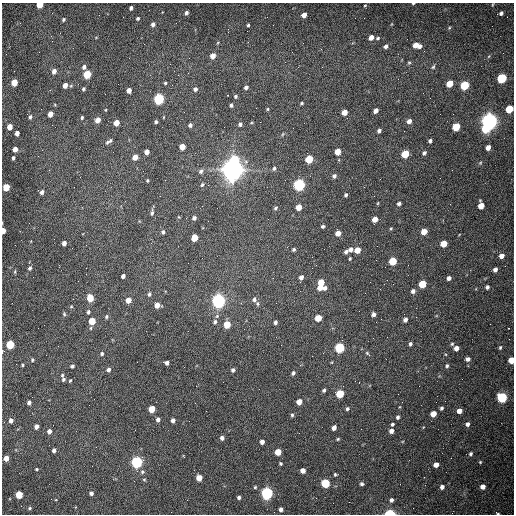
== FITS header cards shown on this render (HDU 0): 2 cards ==
NAXIS1  =                  512 /fastest changing axis
NAXIS2  =                  512 /next to fastest changing axis

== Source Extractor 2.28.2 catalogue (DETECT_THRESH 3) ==
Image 512 x 512 px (HDU 0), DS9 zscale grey, 1 PNG px = 1 image px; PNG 516 x 516 px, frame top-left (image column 1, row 512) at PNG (2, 3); no overlay
Background 1510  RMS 23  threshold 68.4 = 3 sigma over >= 5 px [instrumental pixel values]
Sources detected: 221; all 221 listed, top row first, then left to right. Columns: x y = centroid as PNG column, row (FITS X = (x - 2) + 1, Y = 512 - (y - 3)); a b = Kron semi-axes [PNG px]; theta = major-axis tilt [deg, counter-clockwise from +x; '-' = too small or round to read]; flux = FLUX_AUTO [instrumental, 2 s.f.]
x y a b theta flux
413 3 3 2 - 1.4e+03
39 4 4 4 - 4.5e+04
365 5 3 2 - 1.0e+03
492 5 5 3 - 1.3e+03
131 8 4 3 - 4.0e+03
186 13 4 3 - 4.1e+03
501 13 6 4 23 4.0e+03
304 15 5 4 - 9.8e+03
138 18 4 3 - 2.6e+03
63 20 5 4 - 2.5e+03
153 24 5 4 - 4.7e+03
248 25 3 3 - 1.9e+03
449 28 5 4 - 1.7e+03
51 36 3 2 - 1.6e+03
371 37 5 4 - 1.1e+04
378 38 5 3 - 2.0e+03
416 45 8 5 -14 1.9e+04
386 46 5 4 - 4.2e+03
321 49 2 2 - 8.7e+02
213 56 5 4 - 1.3e+04
409 63 5 4 - 1.9e+03
84 67 5 5 - 4.6e+03
433 67 6 5 - 2.5e+03
54 71 5 4 - 8.2e+03
87 74 5 4 - 6.4e+04
502 78 6 5 - 1.4e+05
14 82 5 4 - 3.1e+04
165 83 4 4 - 1.9e+03
449 83 5 4 - 3.3e+04
65 85 4 4 - 1.0e+04
465 85 5 5 - 9.6e+04
246 87 4 4 - 4.0e+03
83 89 4 3 - 2.6e+03
195 89 5 4 - 4.5e+03
129 90 4 4 - 9.9e+03
105 94 2 2 - 7.3e+02
228 95 2 2 - 8.4e+02
236 96 4 4 - 2.6e+03
159 99 5 5 - 2.6e+05
302 103 5 4 - 2.0e+03
231 105 4 4 - 2.9e+03
267 109 4 4 - 1.6e+03
509 109 5 5 - 5.1e+04
376 110 5 4 - 7.6e+03
344 112 5 4 - 1.6e+04
50 114 5 4 - 1.7e+04
30 117 5 4 - 2.9e+03
82 117 4 3 - 2.0e+03
164 117 4 2 - 1.0e+03
98 120 5 4 - 1.6e+04
409 121 5 4 - 7.4e+03
489 121 6 6 - 1.1e+06
156 122 4 3 - 2.4e+03
116 123 5 4 - 2.0e+04
240 124 4 4 - 3.9e+03
190 125 5 4 - 3.8e+03
10 127 5 4 - 1.9e+04
456 127 5 5 - 5.5e+04
293 128 2 2 - 6.6e+02
486 129 5 5 - 4.4e+04
379 131 4 4 - 4.4e+03
17 133 4 4 - 8.9e+03
283 134 6 3 70 1.6e+03
110 140 7 4 49 2.5e+03
430 141 4 3 - 3.6e+03
107 142 7 4 58 2.8e+03
182 147 5 4 - 2.5e+04
488 148 5 4 - 8.4e+03
15 149 4 4 - 1.1e+04
147 152 5 4 - 9.8e+03
338 152 5 4 - 2.3e+04
424 153 5 4 - 3.4e+03
405 154 5 5 - 6.1e+04
135 157 5 4 - 1.5e+04
13 158 4 3 - 3.2e+03
309 159 5 4 - 6.9e+04
235 160 6 6 - 5.5e+04
480 163 5 4 - 1.8e+03
274 168 6 4 86 2.9e+03
233 169 8 7 - 2.2e+06
201 171 6 5 - 3.9e+03
334 176 5 5 - 4.2e+03
147 180 3 2 - 1.5e+03
202 185 6 4 70 2.4e+03
299 185 5 5 - 3.5e+05
6 187 5 4 - 4.4e+04
42 192 5 4 - 4.8e+03
346 195 4 3 - 2.7e+03
378 203 5 3 - 1.3e+03
399 203 4 4 - 3.8e+03
481 205 6 5 - 2.1e+04
299 207 5 4 - 2.3e+04
275 208 6 4 30 2.4e+03
152 213 9 5 81 3.4e+03
179 217 4 2 - 1.1e+03
194 218 4 4 - 4.2e+03
375 219 5 4 - 1.4e+04
323 226 4 3 - 2.9e+03
391 229 4 4 - 1.7e+03
3 231 4 3 - 2.0e+04
163 232 4 4 - 3.0e+03
424 232 5 4 - 1.9e+04
338 233 5 4 - 1.3e+04
194 238 5 4 - 3.5e+04
64 243 4 4 - 7.8e+03
444 244 5 5 - 2.7e+04
294 249 4 3 - 2.7e+03
351 249 5 4 - 7.0e+03
357 250 5 4 - 2.2e+04
346 252 5 4 - 4.6e+03
501 256 5 4 - 9.8e+03
350 259 3 3 - 1.8e+03
393 261 5 5 - 6.7e+04
30 268 5 4 - 3.3e+03
495 269 4 4 - 6.4e+03
15 272 6 3 90 1.6e+03
123 276 4 4 - 5.6e+03
301 277 5 4 - 6.5e+03
449 278 4 4 - 5.5e+03
321 282 5 4 - 2.6e+04
422 284 5 5 - 4.9e+04
320 287 5 4 - 1.4e+04
487 287 4 4 - 3.9e+03
325 288 5 5 - 4.7e+03
413 291 5 4 - 5.4e+03
149 294 5 4 - 3.0e+03
90 298 5 4 - 4.5e+04
254 299 6 5 - 4.1e+03
128 300 5 4 - 1.6e+04
218 301 6 5 - 7.1e+05
276 303 2 2 - 9.4e+02
257 304 7 5 -87 2.7e+03
157 305 5 4 - 1.3e+04
71 307 5 3 - 1.6e+03
88 312 5 4 - 2.9e+03
64 314 6 5 - 2.2e+03
373 314 4 4 - 4.8e+03
106 317 5 4 - 2.7e+03
318 318 5 5 - 2.9e+04
381 319 2 2 - 8.6e+02
405 320 4 4 - 5.7e+03
92 321 5 4 - 4.1e+04
215 322 6 5 - 4.1e+03
275 322 4 3 - 4.2e+03
227 324 5 5 - 3.8e+04
509 328 3 2 - 2.1e+03
10 344 5 4 - 8.2e+04
410 344 4 3 - 3.1e+03
452 344 4 4 - 2.1e+03
339 348 5 5 - 1.7e+05
456 348 4 4 - 8.8e+03
500 348 6 4 72 2.3e+03
3 351 5 3 - 1.8e+03
367 353 8 3 -45 2.4e+03
102 354 5 4 - 2.7e+03
468 359 5 4 - 5.3e+03
32 360 5 4 - 1.9e+03
511 360 5 4 - 2.9e+04
167 363 4 4 - 5.3e+03
23 365 3 3 - 1.6e+03
72 366 4 3 - 3.6e+03
447 366 5 4 - 2.7e+03
108 370 4 4 - 5.9e+03
233 370 4 3 - 3.7e+03
293 373 5 4 - 3.6e+03
62 375 5 3 - 2.3e+03
63 379 5 4 - 2.7e+03
70 380 5 3 - 1.4e+03
324 390 4 3 - 2.8e+03
340 394 5 5 - 6.7e+04
502 397 5 5 - 1.6e+05
29 402 4 3 - 4.3e+03
299 402 5 4 - 1.6e+04
441 408 4 3 - 3.0e+03
152 409 5 4 - 3.4e+04
347 409 5 5 - 2.8e+03
459 411 4 4 - 1.1e+04
433 414 5 4 - 1.9e+04
292 415 5 4 - 2.3e+03
398 417 4 4 - 3.3e+03
158 419 4 4 - 4.3e+03
173 420 4 4 - 6.3e+03
11 421 4 4 - 5.9e+03
392 424 4 3 - 2.7e+03
467 424 5 4 - 4.9e+03
36 426 4 4 - 7.2e+03
334 428 5 4 - 7.0e+03
49 431 5 4 - 6.4e+03
391 431 5 4 - 6.7e+03
222 438 4 4 - 5.3e+03
338 439 4 3 - 1.8e+03
262 442 4 4 - 7.5e+03
54 450 4 3 - 4.9e+03
278 452 5 4 - 3.1e+04
471 454 5 4 - 2.8e+03
6 458 4 4 - 1.4e+04
137 462 5 5 - 3.5e+05
480 462 3 3 - 1.5e+03
280 463 3 3 - 2.2e+03
436 465 5 4 - 1.2e+04
37 469 4 3 - 1.5e+03
303 470 4 4 - 1.0e+04
142 472 6 6 - 3.0e+03
335 474 3 3 - 2.1e+03
199 478 5 4 - 2.3e+04
144 479 5 3 - 1.4e+03
325 483 5 5 - 1.0e+05
362 484 5 4 - 2.8e+03
255 487 4 4 - 1.7e+03
442 487 4 4 - 5.8e+03
483 487 4 4 - 1.0e+04
91 493 4 4 - 5.6e+03
267 493 5 5 - 4.3e+05
19 495 5 4 - 4.8e+04
239 497 4 3 - 3.5e+03
316 498 2 2 - 3.4e+03
391 500 5 5 - 4.2e+03
30 508 5 4 - 2.2e+03
281 509 4 4 - 6.0e+03
390 513 6 3 -1 9.2e+04
497 513 5 3 - 1.9e+03
At the frame edge (FLAGS 8, measured only in part): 8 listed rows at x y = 413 3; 39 4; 509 109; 3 231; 3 351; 511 360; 390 513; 497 513